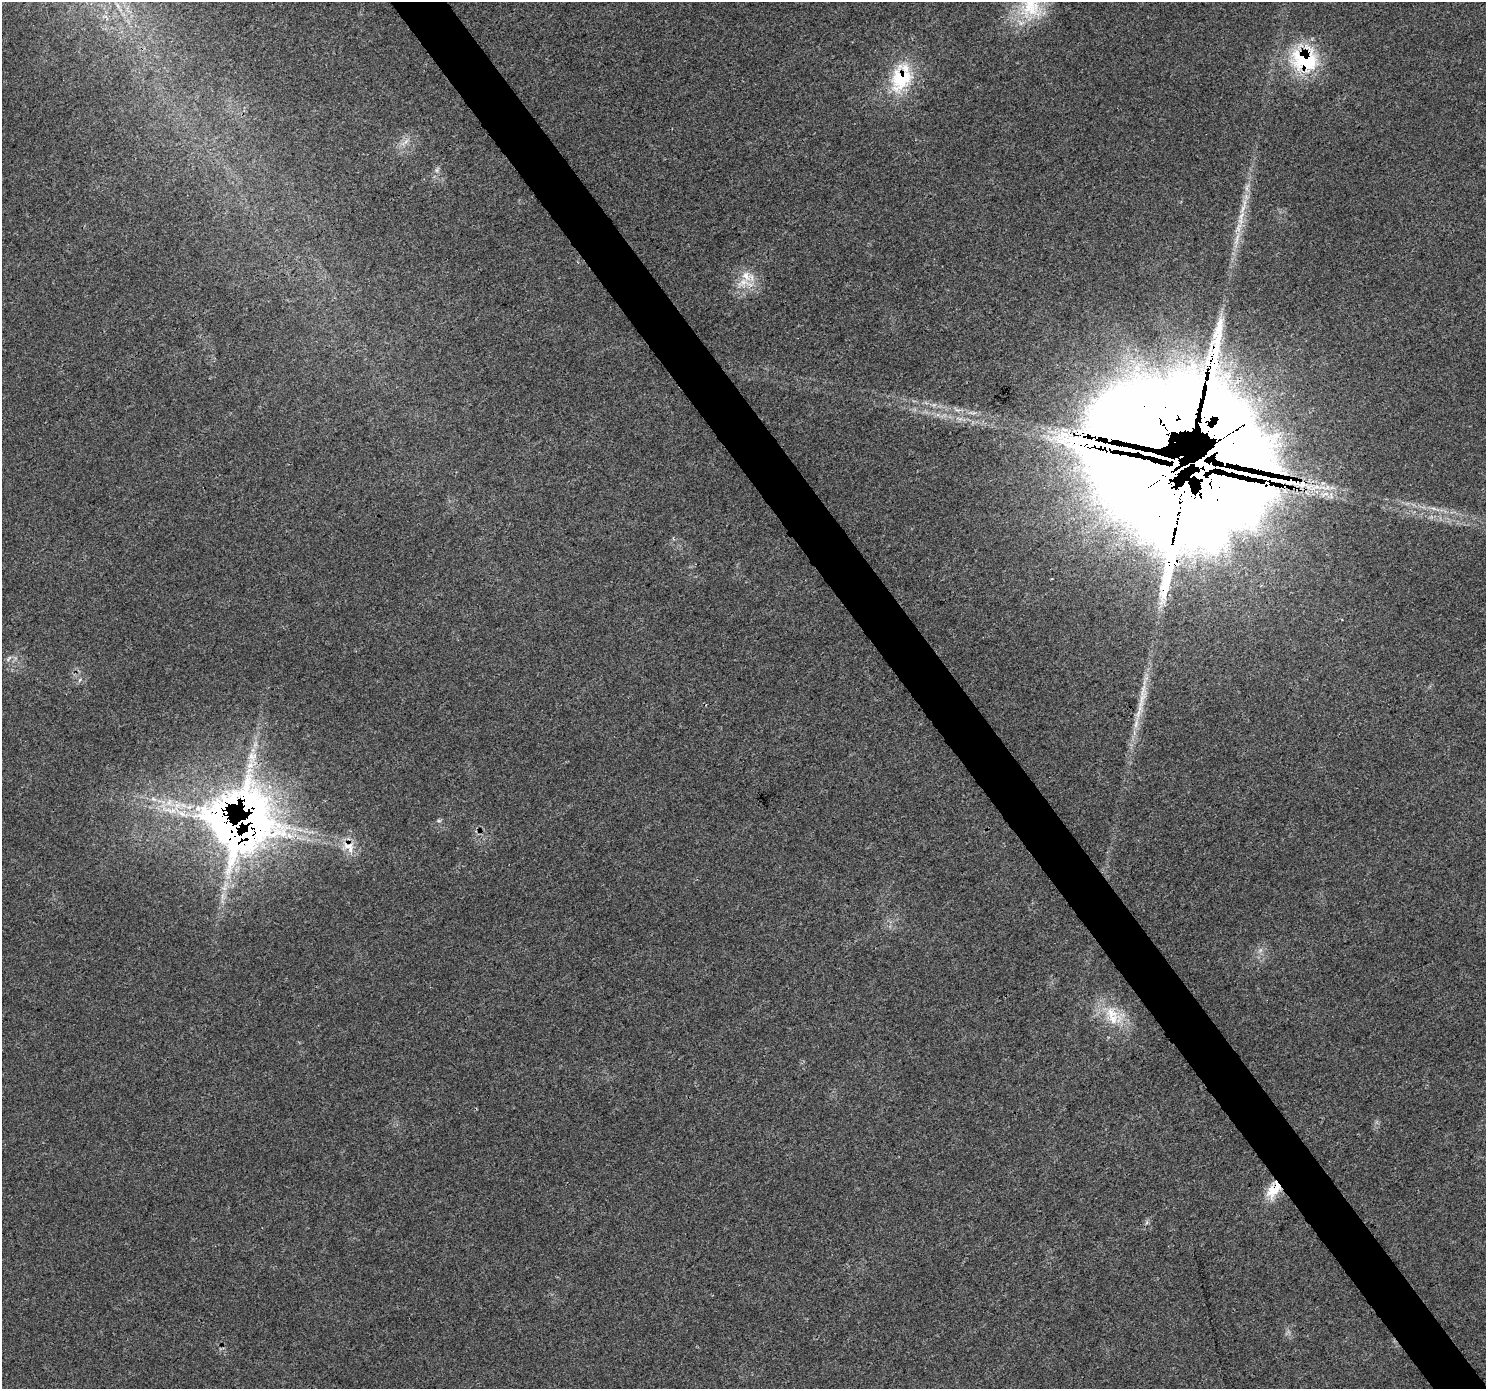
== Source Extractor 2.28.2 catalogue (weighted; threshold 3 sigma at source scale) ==
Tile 6 of 4 x 4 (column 2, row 2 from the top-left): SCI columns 1493-2976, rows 2965-4351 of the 5946 x 5872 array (HDU 1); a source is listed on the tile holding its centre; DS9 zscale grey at full resolution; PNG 1488 x 1391 px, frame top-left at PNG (2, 2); no overlay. Shown black and unused: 4% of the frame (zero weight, under 3 of 4 exposures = <1% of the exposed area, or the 3 px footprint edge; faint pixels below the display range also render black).
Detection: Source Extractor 2.28.2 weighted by HDU 2 'WHT'; one run over the whole footprint, this tile lists its part. Background 0.0202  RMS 0.0031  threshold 0.0139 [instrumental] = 3 sigma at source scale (4.5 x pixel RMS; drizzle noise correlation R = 1.50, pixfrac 1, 0.0396/0.0396 arcsec/px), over >= 5 px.
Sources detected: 25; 1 inside a brighter object's white glare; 1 long thin detection or spike segment (spike, bleed or trail) — not listed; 6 inside a brighter listed object's ellipse — not listed separately; the other 17 listed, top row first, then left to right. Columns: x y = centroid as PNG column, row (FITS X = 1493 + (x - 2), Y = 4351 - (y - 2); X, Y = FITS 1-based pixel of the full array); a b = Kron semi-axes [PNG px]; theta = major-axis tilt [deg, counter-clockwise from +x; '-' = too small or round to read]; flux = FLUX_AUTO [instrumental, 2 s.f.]
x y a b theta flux
1031 4 47 29 77 22
1304 60 34 29 -8 26
901 78 41 26 68 19
437 170 7 4 72 0.7
743 282 21 10 24 4.3
1151 423 202 127 55 1900
1202 468 40 23 -57 1900
8 659 12 3 50 0.69
1142 700 30 7 74 5.1
252 757 15 13 57 4.3
181 813 12 7 -35 2.4
439 821 6 4 -18 0.46
241 824 60 54 19 300
349 846 21 13 -39 5.1
1260 950 7 5 89 0.85
1112 1015 31 17 -70 11
1273 1190 22 13 57 7.1
Overlapping masked pixels (flux is a lower limit): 7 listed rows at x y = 1304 60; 901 78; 1151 423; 1202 468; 241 824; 349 846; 1273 1190
Isophote crosses this tile's border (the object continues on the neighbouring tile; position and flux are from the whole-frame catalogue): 1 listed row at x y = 1031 4
Unlisted compact peaks at least as high as the median listed source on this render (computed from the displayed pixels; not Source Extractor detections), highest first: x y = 80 680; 406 141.